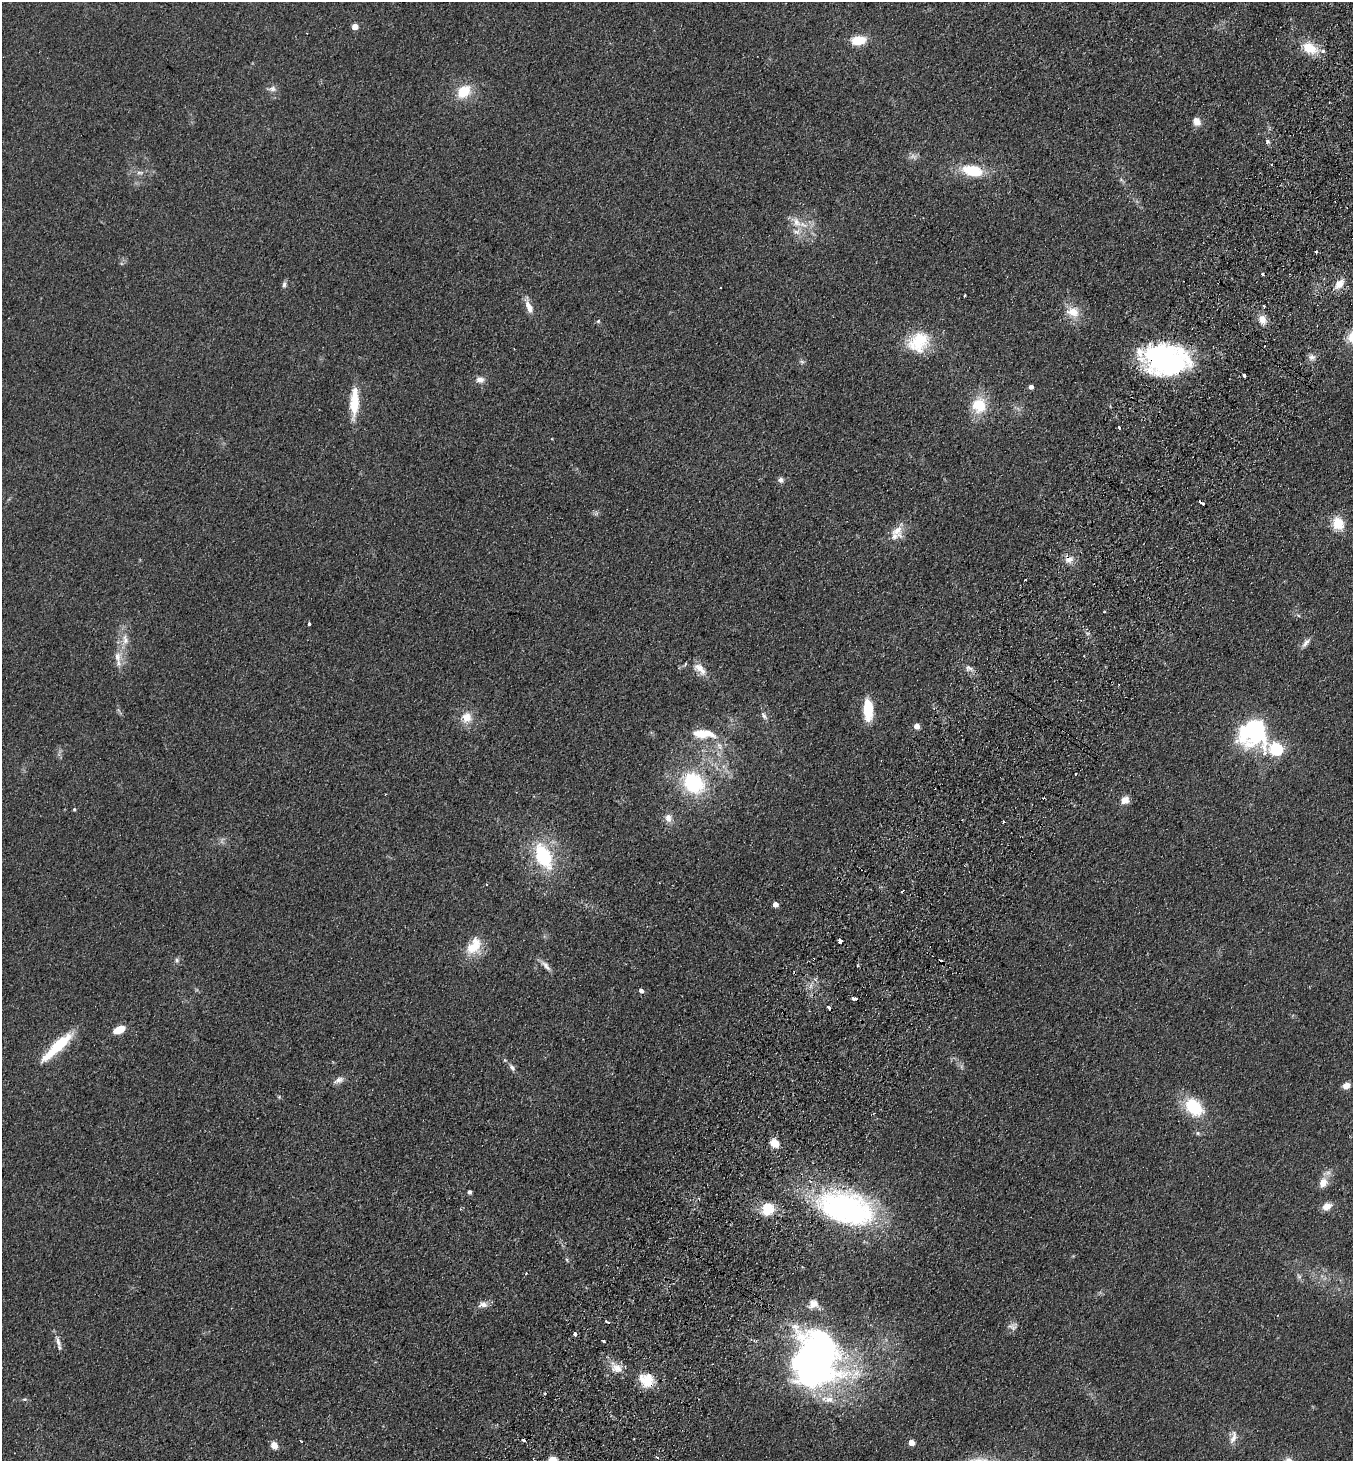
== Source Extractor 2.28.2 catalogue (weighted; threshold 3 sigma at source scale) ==
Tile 10 of 4 x 4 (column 2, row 3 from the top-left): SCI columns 1553-2903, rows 1494-2952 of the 5946 x 5905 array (HDU 1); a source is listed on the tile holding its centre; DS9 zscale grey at full resolution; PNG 1355 x 1463 px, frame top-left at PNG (2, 2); no overlay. Shown black and unused: <1% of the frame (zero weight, under 2 of 3 exposures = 3% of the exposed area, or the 3 px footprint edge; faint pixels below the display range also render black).
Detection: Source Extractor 2.28.2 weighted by HDU 2 'WHT'; one run over the whole footprint, this tile lists its part. Background 0.0927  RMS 0.0099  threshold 0.0445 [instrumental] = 3 sigma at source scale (4.5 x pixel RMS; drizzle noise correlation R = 1.50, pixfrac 1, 0.05/0.05 arcsec/px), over >= 5 px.
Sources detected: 118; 1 too faint to see at this stretch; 2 inside a brighter object's white glare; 7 cosmic-ray / hot-pixel residue — not listed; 7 inside a brighter listed object's ellipse — not listed separately; the other 101 listed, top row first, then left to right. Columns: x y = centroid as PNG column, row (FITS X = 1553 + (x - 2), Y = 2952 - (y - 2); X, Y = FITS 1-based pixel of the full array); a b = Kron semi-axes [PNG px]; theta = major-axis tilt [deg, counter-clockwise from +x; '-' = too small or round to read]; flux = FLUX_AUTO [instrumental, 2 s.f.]
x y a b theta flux
355 26 4 4 - 16
307 33 3 2 - 0.69
858 40 15 9 2 22
1309 48 20 13 -28 22
273 89 10 8 11 4.2
464 91 16 13 39 26
1197 122 8 8 - 8.3
1267 141 6 4 89 1.8
913 157 11 7 -23 4.4
1271 164 2 2 - 0.99
972 171 22 12 -11 36
140 173 12 4 0 3.5
1121 180 6 4 -19 1.6
796 222 19 11 -49 13
1316 252 3 3 - 5.4
1262 273 3 3 - 11
284 284 9 5 80 2.8
1339 284 12 8 45 11
965 295 3 3 - 1.7
1264 306 3 2 - 1.1
529 307 18 7 -67 9.2
1073 312 17 13 -13 15
1262 319 10 8 -64 9
598 321 5 4 - 1.4
918 342 29 24 34 40
1312 357 8 7 - 4.3
1166 359 46 29 -9 190
802 362 6 6 - 1.9
1244 375 3 3 - 3.7
480 379 10 8 -9 5.7
1031 387 4 4 - 5.3
354 402 36 10 88 27
979 405 18 16 -87 31
1119 427 3 3 - 2.2
781 480 7 7 - 3.5
1338 524 13 11 -64 23
897 530 17 16 - 12
1069 559 11 8 -49 7.8
1025 580 3 2 - 1.6
309 624 3 3 - 2.2
125 639 18 8 -86 10
1306 643 15 7 52 5.2
117 657 15 9 90 9.6
685 664 6 3 71 1.1
968 667 8 5 -17 3.3
700 669 20 10 -48 11
868 710 18 8 -87 39
764 716 12 6 -56 3.3
466 717 14 13 - 14
917 726 4 4 - 11
1256 731 30 22 83 97
702 733 25 12 0 21
719 746 13 6 -61 5.9
1276 749 8 6 -5 160
1076 774 3 2 - 1.7
693 783 26 21 -43 73
1125 800 9 8 - 8.7
74 809 4 3 - 1.3
668 818 11 9 -70 6.6
1003 822 4 2 - 1
543 856 28 16 -65 66
486 884 3 2 - 0.9
775 904 4 4 - 7.8
840 941 4 4 - 17
473 946 24 14 53 25
177 960 8 6 78 2.4
546 966 17 6 -50 5.3
641 991 5 4 - 3.5
855 998 5 3 - 14
119 1030 14 8 23 13
60 1044 38 13 41 37
512 1067 10 6 -49 3.5
339 1080 15 7 22 5
1346 1086 8 6 19 7.7
1194 1107 26 18 -41 41
1198 1133 6 5 - 1.8
775 1143 5 5 - 48
1323 1183 11 8 66 11
469 1192 4 4 - 3.6
1327 1206 10 7 29 9.2
846 1208 61 33 -16 240
768 1209 15 13 56 23
567 1260 6 4 -49 1.4
1299 1276 8 6 -53 2.6
483 1304 13 8 9 5.7
607 1322 5 2 - 2
1012 1327 13 6 -36 4.2
58 1341 17 6 -69 5.8
604 1341 3 3 - 1.9
816 1356 57 44 79 490
616 1368 16 11 -11 11
647 1380 19 15 -47 22
545 1394 3 2 - 1.4
24 1399 6 4 18 1.5
1233 1437 20 8 74 8
524 1440 3 3 - 28
301 1441 3 2 - 0.75
912 1443 5 5 - 9.9
274 1445 7 6 - 9.3
657 1457 4 3 - 2
553 1460 5 5 - 41
Overlapping masked pixels (flux is a lower limit): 4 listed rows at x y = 1166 359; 1069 559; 846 1208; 647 1380
Isophote crosses this tile's border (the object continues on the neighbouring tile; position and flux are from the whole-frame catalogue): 1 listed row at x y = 553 1460